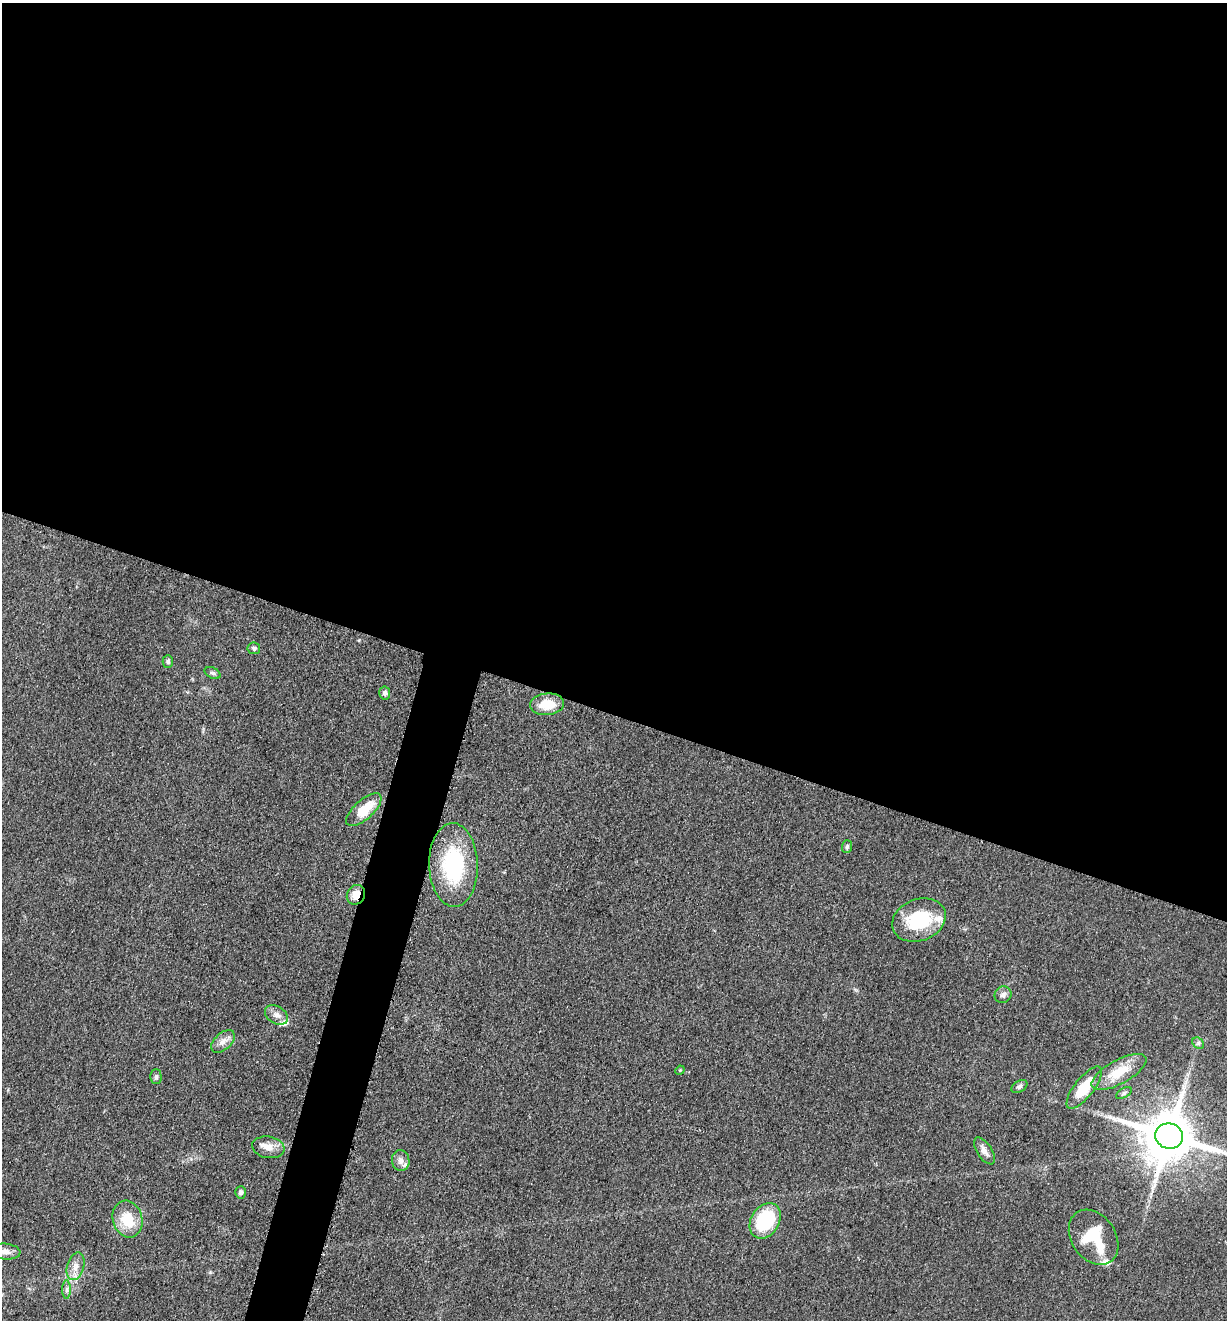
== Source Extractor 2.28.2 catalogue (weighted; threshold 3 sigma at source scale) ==
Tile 3 of 4 x 4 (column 3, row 1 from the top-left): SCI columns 2714-3938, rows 3966-5283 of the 5304 x 5292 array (HDU 1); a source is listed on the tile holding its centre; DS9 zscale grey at full resolution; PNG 1229 x 1322 px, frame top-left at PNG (2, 3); each listed source drawn as its Kron ellipse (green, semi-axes under 4 px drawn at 4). Shown black and unused: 57% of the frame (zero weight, under 3 of 5 exposures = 1% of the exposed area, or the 3 px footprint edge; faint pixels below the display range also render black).
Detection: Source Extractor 2.28.2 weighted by HDU 2 'WHT'; one run over the whole footprint, this tile lists its part. Background 0.0504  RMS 0.0058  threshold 0.0261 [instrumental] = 3 sigma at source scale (4.5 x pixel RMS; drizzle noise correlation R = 1.50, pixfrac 1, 0.05/0.05 arcsec/px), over >= 5 px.
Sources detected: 35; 4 inside a brighter listed object's ellipse — not listed separately; the other 31 listed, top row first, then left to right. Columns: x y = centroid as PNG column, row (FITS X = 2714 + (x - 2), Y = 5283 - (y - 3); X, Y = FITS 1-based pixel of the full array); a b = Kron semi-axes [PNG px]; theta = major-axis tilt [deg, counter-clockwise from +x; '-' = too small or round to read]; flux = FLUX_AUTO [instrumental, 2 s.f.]
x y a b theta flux
254 648 6 5 - 1.3
168 661 6 5 - 1.3
213 673 8 5 -26 1.4
385 693 6 5 - 1.8
547 704 17 11 5 12
364 810 22 9 42 15
847 847 6 5 - 1.2
453 865 42 24 -88 51
356 895 10 9 - 6.6
919 920 27 20 22 33
1003 995 9 8 - 2.4
276 1015 12 8 -32 3.8
223 1041 14 8 43 4
1198 1043 6 5 - 1.2
680 1070 5 4 - 0.55
1119 1072 30 12 29 15
156 1077 7 5 -90 1.2
1019 1086 9 5 32 1.5
1084 1088 26 9 51 18
1124 1093 9 4 30 1.2
1169 1136 14 12 -15 3400
268 1147 16 10 -10 6
984 1151 15 7 -56 3.7
401 1161 10 9 - 3
241 1192 6 5 - 1.4
128 1219 19 14 -75 16
765 1221 19 14 58 39
1094 1237 30 22 -55 27
5 1252 15 8 -4 3.6
75 1266 14 8 74 4.8
66 1289 9 4 -90 1.6
Overlapping masked pixels (flux is a lower limit): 1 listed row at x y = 356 895
Isophote crosses this tile's border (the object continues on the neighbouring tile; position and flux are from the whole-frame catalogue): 1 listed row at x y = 1169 1136